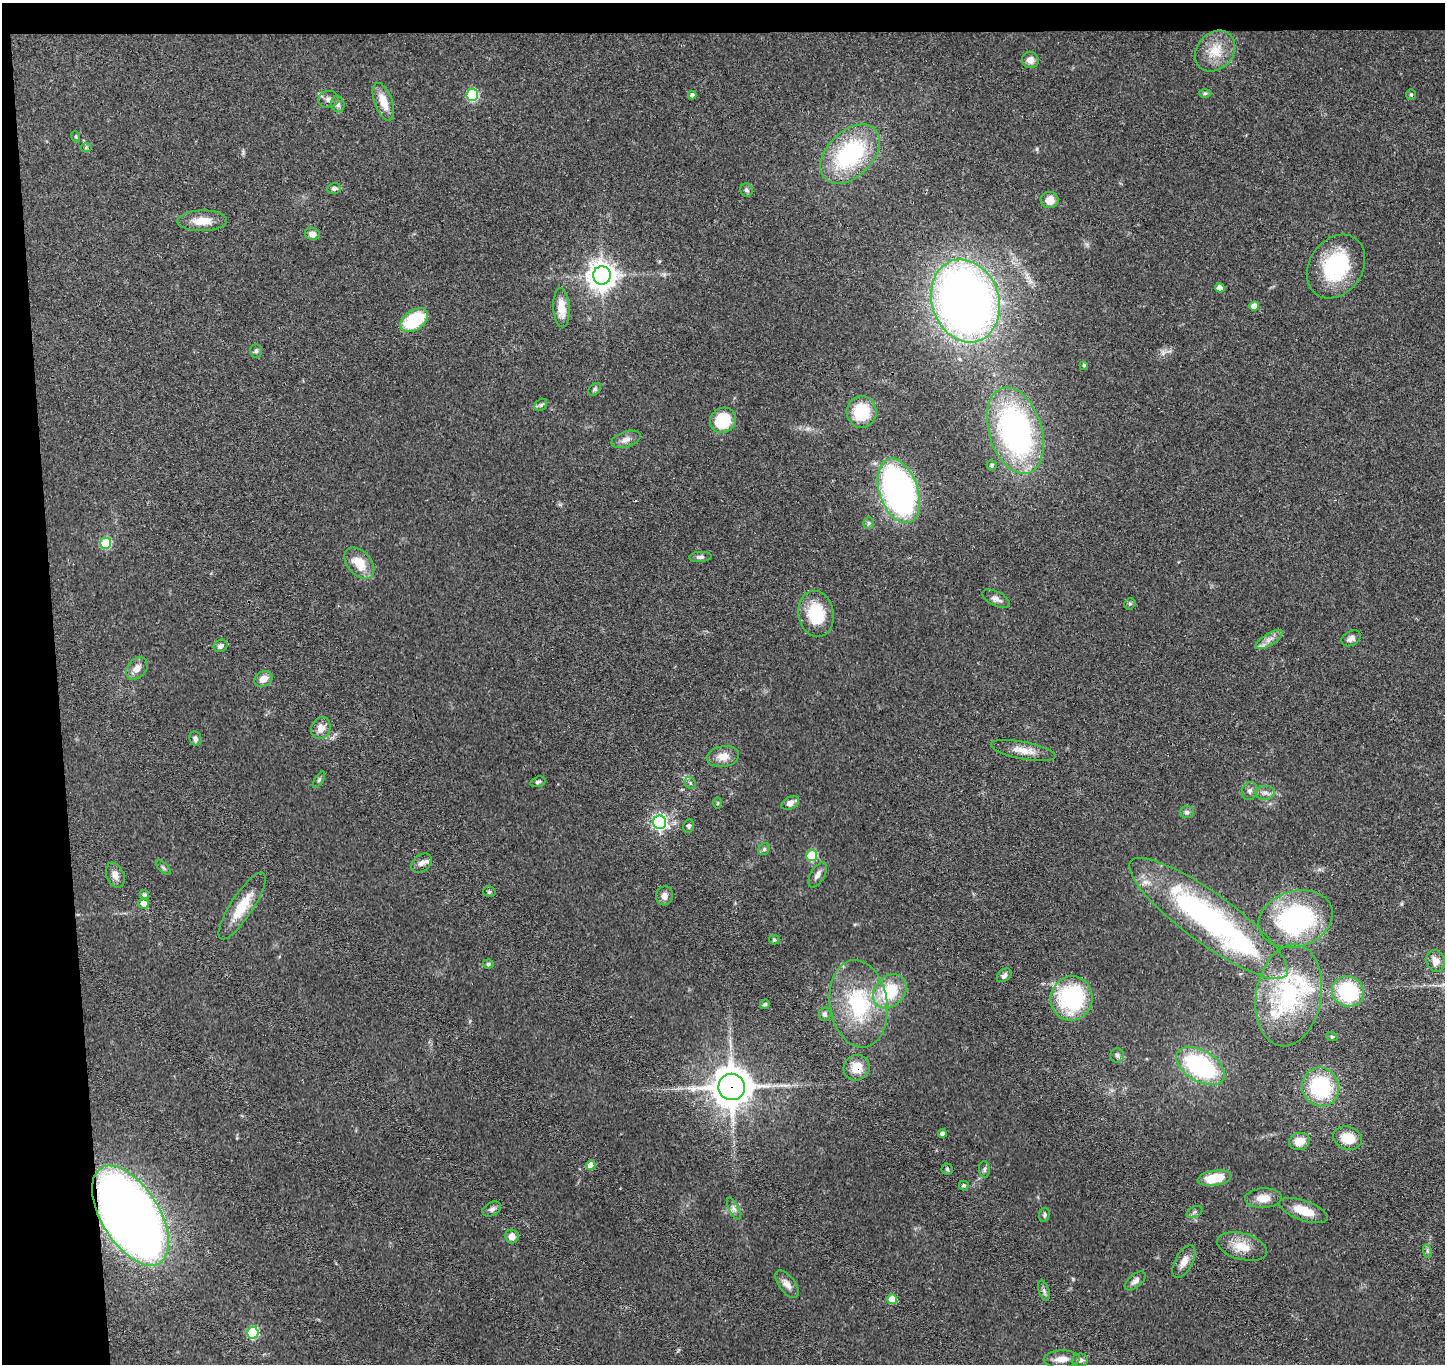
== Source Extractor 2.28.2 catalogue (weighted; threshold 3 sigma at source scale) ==
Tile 1 of 3 x 3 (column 1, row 1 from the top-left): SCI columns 58-1500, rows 2876-4237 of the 4442 x 4368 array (HDU 1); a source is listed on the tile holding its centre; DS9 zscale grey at full resolution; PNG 1447 x 1366 px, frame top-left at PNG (2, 3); each listed source drawn as its Kron ellipse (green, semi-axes under 4 px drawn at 4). Shown black and unused: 6% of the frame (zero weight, under 3 of 4 exposures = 6% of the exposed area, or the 3 px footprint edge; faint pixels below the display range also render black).
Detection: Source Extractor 2.28.2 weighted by HDU 2 'WHT'; one run over the whole footprint, this tile lists its part. Background 0.0792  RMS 0.0058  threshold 0.0261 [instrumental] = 3 sigma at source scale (4.5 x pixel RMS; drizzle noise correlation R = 1.50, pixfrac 1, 0.05/0.05 arcsec/px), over >= 5 px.
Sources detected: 120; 4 inside a brighter listed object's ellipse — not listed separately; the other 116 listed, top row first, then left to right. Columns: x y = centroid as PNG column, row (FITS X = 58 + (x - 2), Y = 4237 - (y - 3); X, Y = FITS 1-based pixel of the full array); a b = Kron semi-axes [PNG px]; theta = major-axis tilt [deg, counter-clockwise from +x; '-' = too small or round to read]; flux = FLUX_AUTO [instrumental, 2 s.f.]
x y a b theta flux
1215 51 22 18 47 13
1030 60 8 8 - 3.8
1205 93 6 4 2 0.88
1411 94 5 4 - 0.76
472 95 6 6 - 46
692 95 4 4 - 1.7
329 99 10 8 9 2.5
383 102 20 9 -70 8.9
338 104 8 6 -77 2
76 137 6 3 -72 0.56
86 148 6 4 1 0.69
850 154 35 22 45 62
334 188 7 5 14 1.6
747 190 6 6 - 1.4
1050 200 9 8 - 6.9
202 221 25 10 2 9.3
312 234 7 6 - 3.2
1336 266 34 26 55 45
602 275 9 9 - 690
1220 288 5 4 - 3.8
965 301 42 33 -71 470
1254 306 5 4 - 4.7
561 308 19 8 -86 9.6
414 320 15 10 33 29
256 351 7 5 90 1.2
1084 365 4 3 - 0.9
594 389 7 5 42 1.1
541 405 7 5 44 1.2
862 412 16 15 - 23
723 420 13 12 - 23
1015 431 44 26 -72 160
626 439 15 7 18 3.5
992 465 5 5 - 1.1
899 491 33 19 -71 180
869 523 6 5 - 1.2
106 543 5 5 - 33
700 557 11 5 4 1.7
359 563 18 11 -48 11
996 599 15 7 -26 3
1130 604 6 5 - 0.91
816 614 23 17 -79 24
1351 638 10 7 28 2.7
1269 640 15 6 32 3.6
220 646 7 6 - 1.7
137 668 12 9 47 4.6
263 679 9 7 28 4.8
321 728 11 9 68 5.2
195 739 7 6 - 2.1
1023 750 33 8 -11 7.5
723 756 16 10 9 6.7
319 780 9 3 56 0.94
538 782 8 5 17 1.3
690 783 6 5 - 1.1
1250 791 9 7 65 2.2
1265 793 9 7 0 2.7
718 803 5 3 - 0.52
790 803 9 6 28 3.8
1187 812 7 6 - 1.3
660 822 7 6 - 140
689 826 7 5 78 1.4
764 849 6 5 - 1.1
812 855 5 5 - 30
421 863 11 8 35 2.8
163 868 10 3 -45 0.93
115 875 13 8 -67 3.6
817 875 14 7 61 2.8
489 892 6 5 - 1
145 895 5 4 - 1.5
664 896 9 8 - 3.4
144 903 5 5 - 4.2
242 906 39 11 57 16
1208 918 96 25 -36 160
1296 919 38 28 17 86
774 940 5 4 - 0.74
1436 961 11 9 -77 4.3
488 964 5 4 - 0.87
1004 975 8 6 39 1.9
890 991 19 14 47 23
1348 992 16 15 - 44
1289 995 51 32 80 63
1072 998 22 21 - 60
765 1004 5 4 - 0.97
859 1004 44 29 -82 50
825 1014 7 6 - 1.7
1332 1037 6 3 -19 0.68
1117 1056 7 7 - 1.6
1201 1066 27 15 -30 67
857 1068 13 12 - 9.1
732 1087 13 13 - 1300
1321 1087 19 18 - 48
942 1133 4 4 - 2.1
1348 1138 15 11 -18 12
1299 1141 10 8 12 7.4
591 1165 4 4 - 6.8
947 1169 5 5 - 0.99
984 1169 8 5 -86 1.3
1214 1178 17 7 8 15
964 1186 5 5 - 0.99
1263 1198 18 10 3 7.1
734 1208 12 5 -63 2.1
492 1209 10 7 28 2.1
1303 1211 25 10 -20 12
1195 1212 8 5 27 1.4
1044 1215 7 5 82 1.1
130 1216 56 29 -58 790
512 1236 7 6 - 3.8
1242 1246 25 13 -15 11
1427 1251 7 4 -72 0.98
1184 1261 18 8 61 4.9
1135 1281 12 6 40 2.4
787 1284 16 8 -52 3.8
1044 1291 10 5 -72 1.5
892 1299 5 5 - 13
253 1333 6 5 - 48
1062 1359 18 8 2 5.4
1080 1360 8 6 7 2.1
Overlapping masked pixels (flux is a lower limit): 3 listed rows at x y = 857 1068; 732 1087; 130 1216